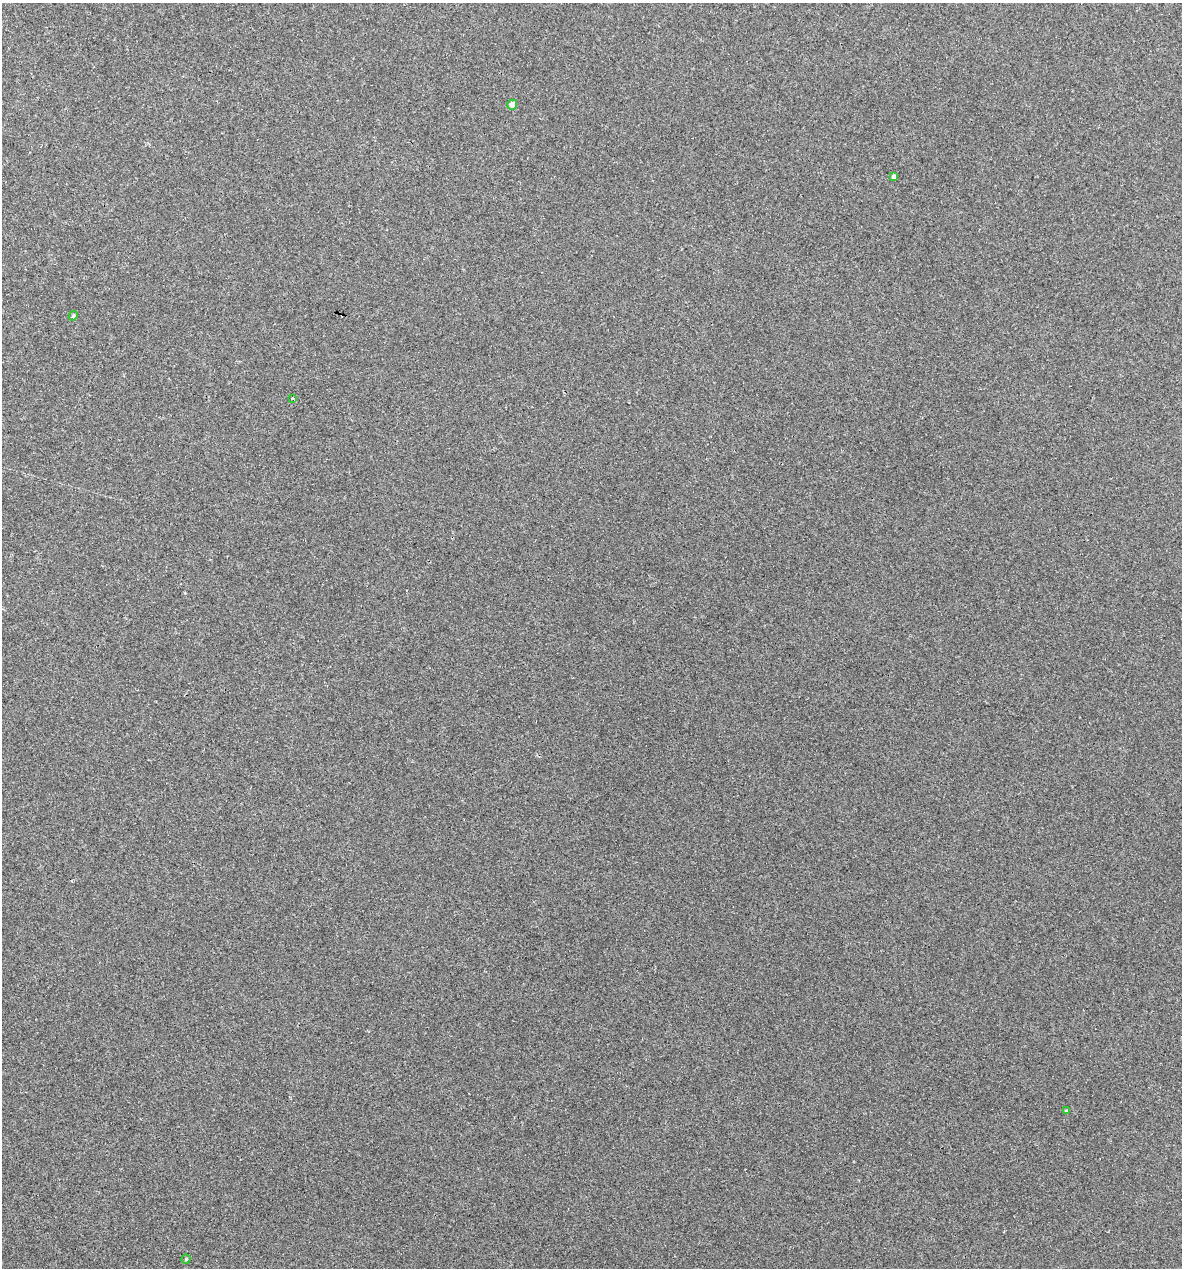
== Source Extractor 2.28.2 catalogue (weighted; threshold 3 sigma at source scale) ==
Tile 11 of 4 x 4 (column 3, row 3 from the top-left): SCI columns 2602-3781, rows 1267-2532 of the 5084 x 5064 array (HDU 1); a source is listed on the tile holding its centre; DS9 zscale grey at full resolution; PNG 1184 x 1270 px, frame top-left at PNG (2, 3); each listed source drawn as its Kron ellipse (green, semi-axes under 4 px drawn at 4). Shown black and unused: <1% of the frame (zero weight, under 3 of 4 exposures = <1% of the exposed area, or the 3 px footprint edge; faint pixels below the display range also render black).
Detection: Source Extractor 2.28.2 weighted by HDU 2 'WHT'; one run over the whole footprint, this tile lists its part. Background 0.0888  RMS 0.0058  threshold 0.026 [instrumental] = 3 sigma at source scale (4.5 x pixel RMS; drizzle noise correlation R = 1.50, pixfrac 1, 0.05/0.05 arcsec/px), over >= 5 px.
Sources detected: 7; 1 cosmic-ray / hot-pixel residue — neither listed nor drawn; the other 6 listed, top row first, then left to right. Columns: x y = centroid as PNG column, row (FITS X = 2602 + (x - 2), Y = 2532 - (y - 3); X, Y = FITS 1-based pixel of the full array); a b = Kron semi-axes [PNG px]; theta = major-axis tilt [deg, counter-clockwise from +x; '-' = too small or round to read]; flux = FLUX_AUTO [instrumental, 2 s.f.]
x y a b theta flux
512 105 5 5 - 5
893 177 4 4 - 1.5
73 316 5 4 - 0.87
292 398 4 3 - 0.57
1066 1111 3 3 - 0.93
186 1259 4 4 - 0.71